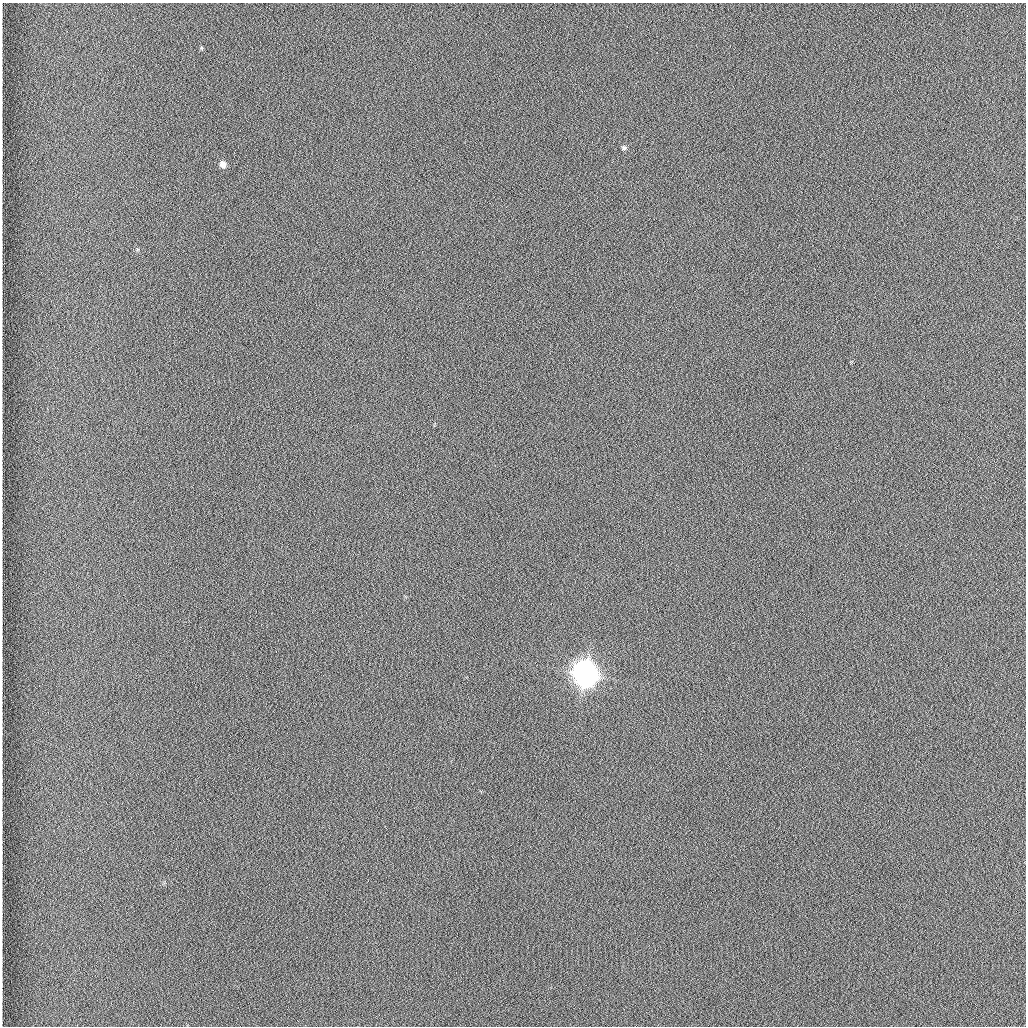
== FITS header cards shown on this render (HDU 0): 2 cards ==
NAXIS1  =                 1024 /fastest changing axis
NAXIS2  =                 1024 /next to fastest changing axis

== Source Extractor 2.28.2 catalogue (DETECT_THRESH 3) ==
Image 1024 x 1024 px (HDU 0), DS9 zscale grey, 1 PNG px = 1 image px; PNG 1028 x 1028 px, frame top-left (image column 1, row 1024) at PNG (2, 3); no overlay
Background 1260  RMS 5.9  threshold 17.7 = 3 sigma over >= 5 px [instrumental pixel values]
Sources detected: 4; all 4 listed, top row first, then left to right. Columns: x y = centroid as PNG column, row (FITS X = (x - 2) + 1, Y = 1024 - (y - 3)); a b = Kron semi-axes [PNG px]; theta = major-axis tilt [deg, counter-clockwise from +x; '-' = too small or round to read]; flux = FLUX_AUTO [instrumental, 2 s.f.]
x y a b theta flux
201 48 6 4 -88 450
624 148 7 6 - 910
223 164 7 6 - 3100
585 674 9 8 - 770000